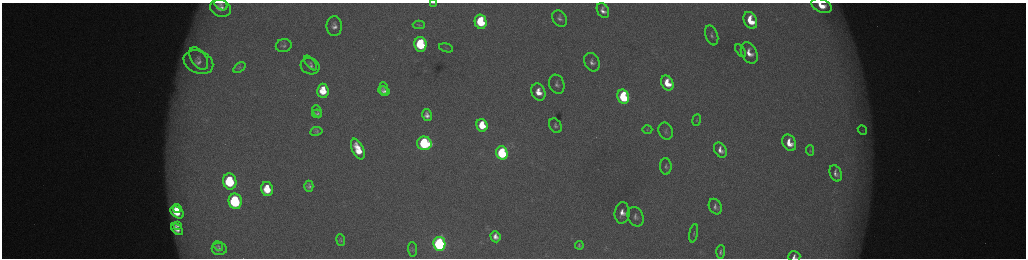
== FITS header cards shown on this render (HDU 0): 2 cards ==
NAXIS1  =                 2048 /fastest changing axis
NAXIS2  =                  512 /next to fastest changing axis

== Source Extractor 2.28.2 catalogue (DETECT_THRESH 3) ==
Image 2048 x 512 px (HDU 0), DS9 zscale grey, zoomed out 1/2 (1 PNG px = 2 x 2 image px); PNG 1028 x 260 px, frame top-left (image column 1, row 511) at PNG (2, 3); each listed source drawn as its Kron ellipse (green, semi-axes under 4 px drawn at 4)
Background 173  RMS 1.9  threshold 5.81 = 3 sigma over >= 5 px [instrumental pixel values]
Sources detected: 74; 6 cannot appear on this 1/2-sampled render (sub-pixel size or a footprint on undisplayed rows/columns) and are neither listed nor drawn; the other 68 listed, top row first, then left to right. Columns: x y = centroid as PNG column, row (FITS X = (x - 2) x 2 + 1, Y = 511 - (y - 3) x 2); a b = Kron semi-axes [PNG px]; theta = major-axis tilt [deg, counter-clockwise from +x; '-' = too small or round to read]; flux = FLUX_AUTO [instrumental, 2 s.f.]
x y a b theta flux
434 3 3 1 - 250
221 4 7 5 -38 1300
822 6 11 6 -22 8400
220 8 10 8 -23 4200
603 11 8 5 -61 2800
560 18 9 6 -52 1700
750 20 9 6 -65 12000
481 22 7 6 - 23000
419 25 6 3 -1 520
334 26 10 7 88 2900
712 35 10 6 -71 1600
420 44 7 6 - 38000
284 45 8 6 13 1300
446 48 7 3 -16 460
740 51 7 4 -57 760
749 53 11 7 -63 5300
199 58 12 7 -57 3200
198 62 15 11 -24 5700
592 62 10 7 -65 2300
310 63 9 4 -50 1000
310 66 9 8 - 2300
239 68 7 4 36 810
667 83 8 5 -62 10000
557 84 10 7 -70 1900
384 88 6 3 -84 620
323 91 7 6 - 10000
384 91 6 4 -28 1800
538 92 9 6 -69 6200
623 97 7 5 -68 42000
317 111 6 3 -66 480
317 114 5 4 - 1000
427 115 6 5 - 2400
696 120 6 3 79 460
482 125 6 5 - 12000
555 126 8 5 -60 1400
647 130 5 4 - 590
862 130 5 3 - 600
316 131 6 4 10 650
666 131 9 7 -66 1500
424 143 7 7 - 59000
789 143 8 6 -63 7000
358 149 11 5 -65 10000
720 150 8 6 -59 3200
810 150 5 4 - 580
502 153 7 5 -71 52000
666 166 8 5 -87 1300
836 173 8 6 -67 2200
230 181 8 6 -80 37000
309 186 5 4 - 1300
267 189 7 6 - 11000
235 201 8 6 -80 62000
715 207 8 6 -64 1800
177 208 4 3 - 4200
177 212 7 5 -38 10000
622 213 10 7 85 4300
636 217 10 7 -67 2200
177 225 4 3 - 1500
177 229 7 4 -41 3900
694 233 9 4 79 850
495 237 6 5 - 3000
341 240 6 4 -82 740
439 244 7 6 - 130000
579 245 4 3 - 770
218 246 5 4 - 620
219 249 7 6 - 1300
412 249 7 4 -84 630
721 252 7 4 86 1100
794 257 6 5 - 1800
At the frame edge (FLAGS 8, measured only in part): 3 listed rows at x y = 434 3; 822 6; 794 257
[6 sub-pixel or undisplayed-footprint detections neither listed nor drawn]